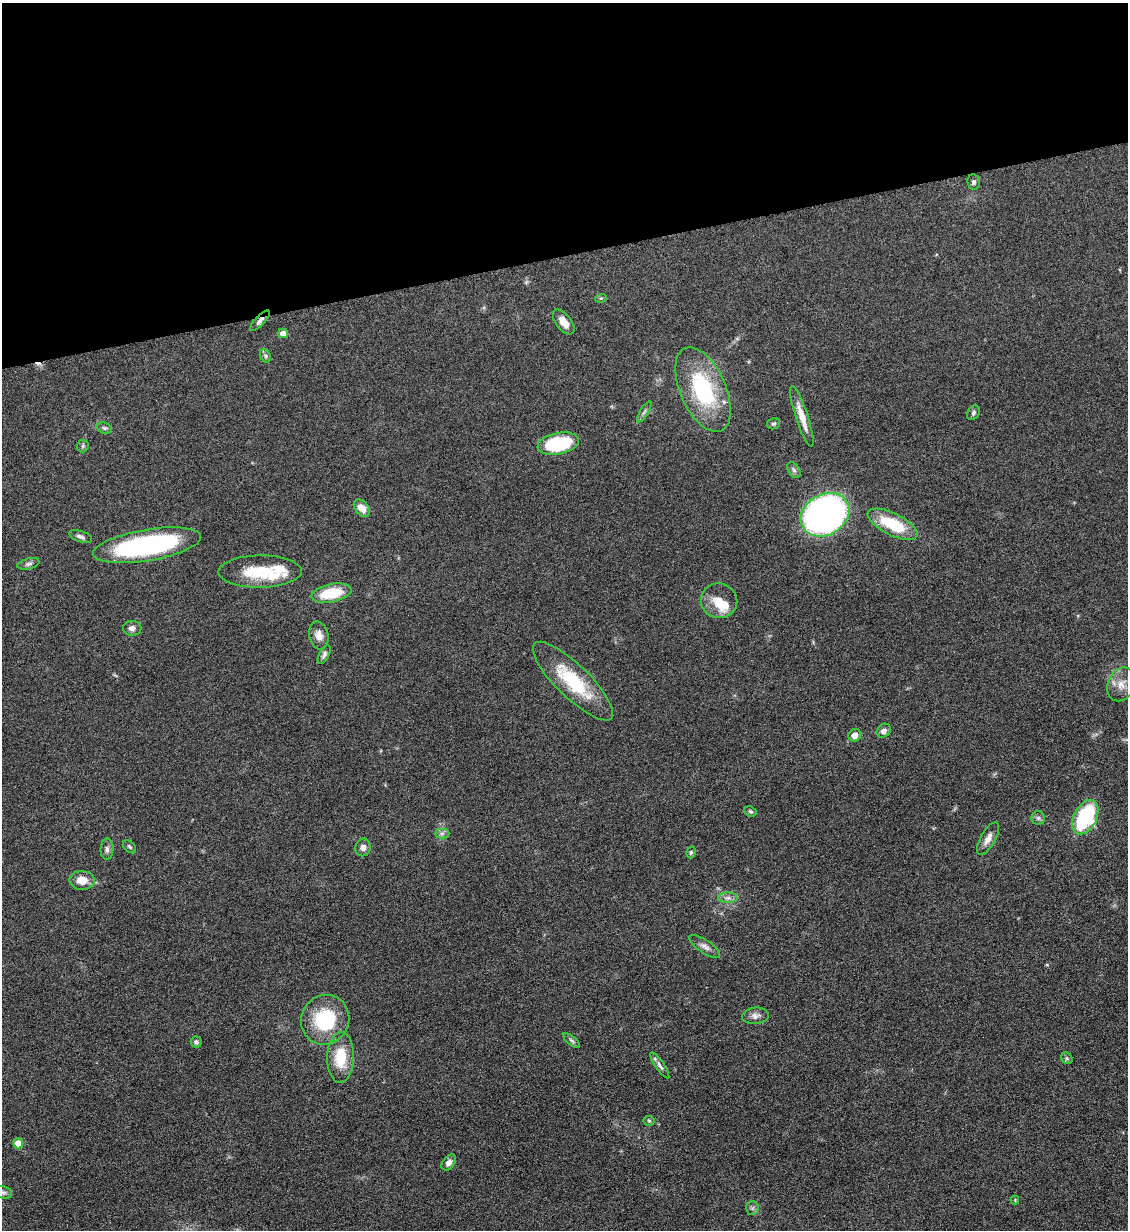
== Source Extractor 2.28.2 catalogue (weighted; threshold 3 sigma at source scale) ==
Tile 3 of 4 x 4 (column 3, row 1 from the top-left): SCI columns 2391-3516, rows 3693-4920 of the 4901 x 4928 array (HDU 1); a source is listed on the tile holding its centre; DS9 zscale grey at full resolution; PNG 1130 x 1232 px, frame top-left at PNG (2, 3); each listed source drawn as its Kron ellipse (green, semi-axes under 4 px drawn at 4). Shown black and unused: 21% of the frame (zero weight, under 6 of 12 exposures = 1% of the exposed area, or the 3 px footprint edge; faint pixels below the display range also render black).
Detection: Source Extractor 2.28.2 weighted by HDU 2 'WHT'; one run over the whole footprint, this tile lists its part. Background 0.101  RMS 0.004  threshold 0.0162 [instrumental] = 3 sigma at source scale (4.09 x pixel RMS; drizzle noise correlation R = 1.36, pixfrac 0.8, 0.05/0.05 arcsec/px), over >= 5 px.
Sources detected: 60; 1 inside a brighter object's white glare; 1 cosmic-ray / hot-pixel residue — neither listed nor drawn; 2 inside a brighter listed object's ellipse — not listed separately; the other 56 listed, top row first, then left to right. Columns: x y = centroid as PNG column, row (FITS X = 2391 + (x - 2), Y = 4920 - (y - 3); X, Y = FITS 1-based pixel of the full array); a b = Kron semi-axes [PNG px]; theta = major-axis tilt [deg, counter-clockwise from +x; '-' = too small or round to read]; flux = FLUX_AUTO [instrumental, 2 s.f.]
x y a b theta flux
974 182 8 6 -79 0.87
601 298 6 3 17 0.42
260 321 13 4 47 1.5
564 322 14 7 -52 3.3
283 333 5 4 - 3.3
265 356 7 5 -61 0.79
703 390 45 22 -66 34
644 412 12 3 59 0.87
973 413 8 5 60 0.83
802 417 32 6 -72 5.3
774 424 6 5 - 0.7
104 428 7 5 -20 0.79
558 444 21 10 12 26
83 446 6 5 - 0.71
794 470 9 5 -59 0.92
362 508 10 6 -50 3.7
825 515 26 20 31 130
893 524 27 11 -26 16
81 537 12 5 -20 1.4
147 545 55 15 9 63
28 564 11 5 13 1.1
260 571 42 16 1 15
331 593 20 9 11 14
719 601 18 17 - 6.5
132 628 9 7 -4 1.7
319 635 14 9 -77 3
324 655 10 5 63 1.1
573 681 54 16 -44 21
1121 684 17 13 66 5.1
884 731 7 6 - 1.3
855 735 6 6 - 2.7
751 812 6 5 - 0.62
1085 817 18 11 63 35
1038 818 6 6 - 0.97
442 833 7 5 0 0.91
988 839 18 7 60 2.9
129 847 8 5 -42 0.63
363 847 9 7 79 1.6
107 849 10 6 89 1.3
691 852 6 4 73 0.55
82 880 12 9 1 4.8
728 898 9 5 0 1.3
705 946 18 6 -34 2
755 1016 13 8 5 1.9
325 1020 25 24 - 23
571 1040 10 4 -40 0.78
196 1042 5 5 - 0.94
341 1057 25 13 88 11
1067 1058 6 5 - 0.64
660 1065 15 4 -55 1.3
649 1121 5 5 - 0.52
18 1143 5 5 - 7
449 1162 9 6 53 1.9
3 1192 9 6 -14 1
1015 1200 4 4 - 0.33
752 1208 6 6 - 0.9
Overlapping masked pixels (flux is a lower limit): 1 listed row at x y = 260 321
Isophote crosses this tile's border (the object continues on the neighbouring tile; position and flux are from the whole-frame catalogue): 1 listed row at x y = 3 1192